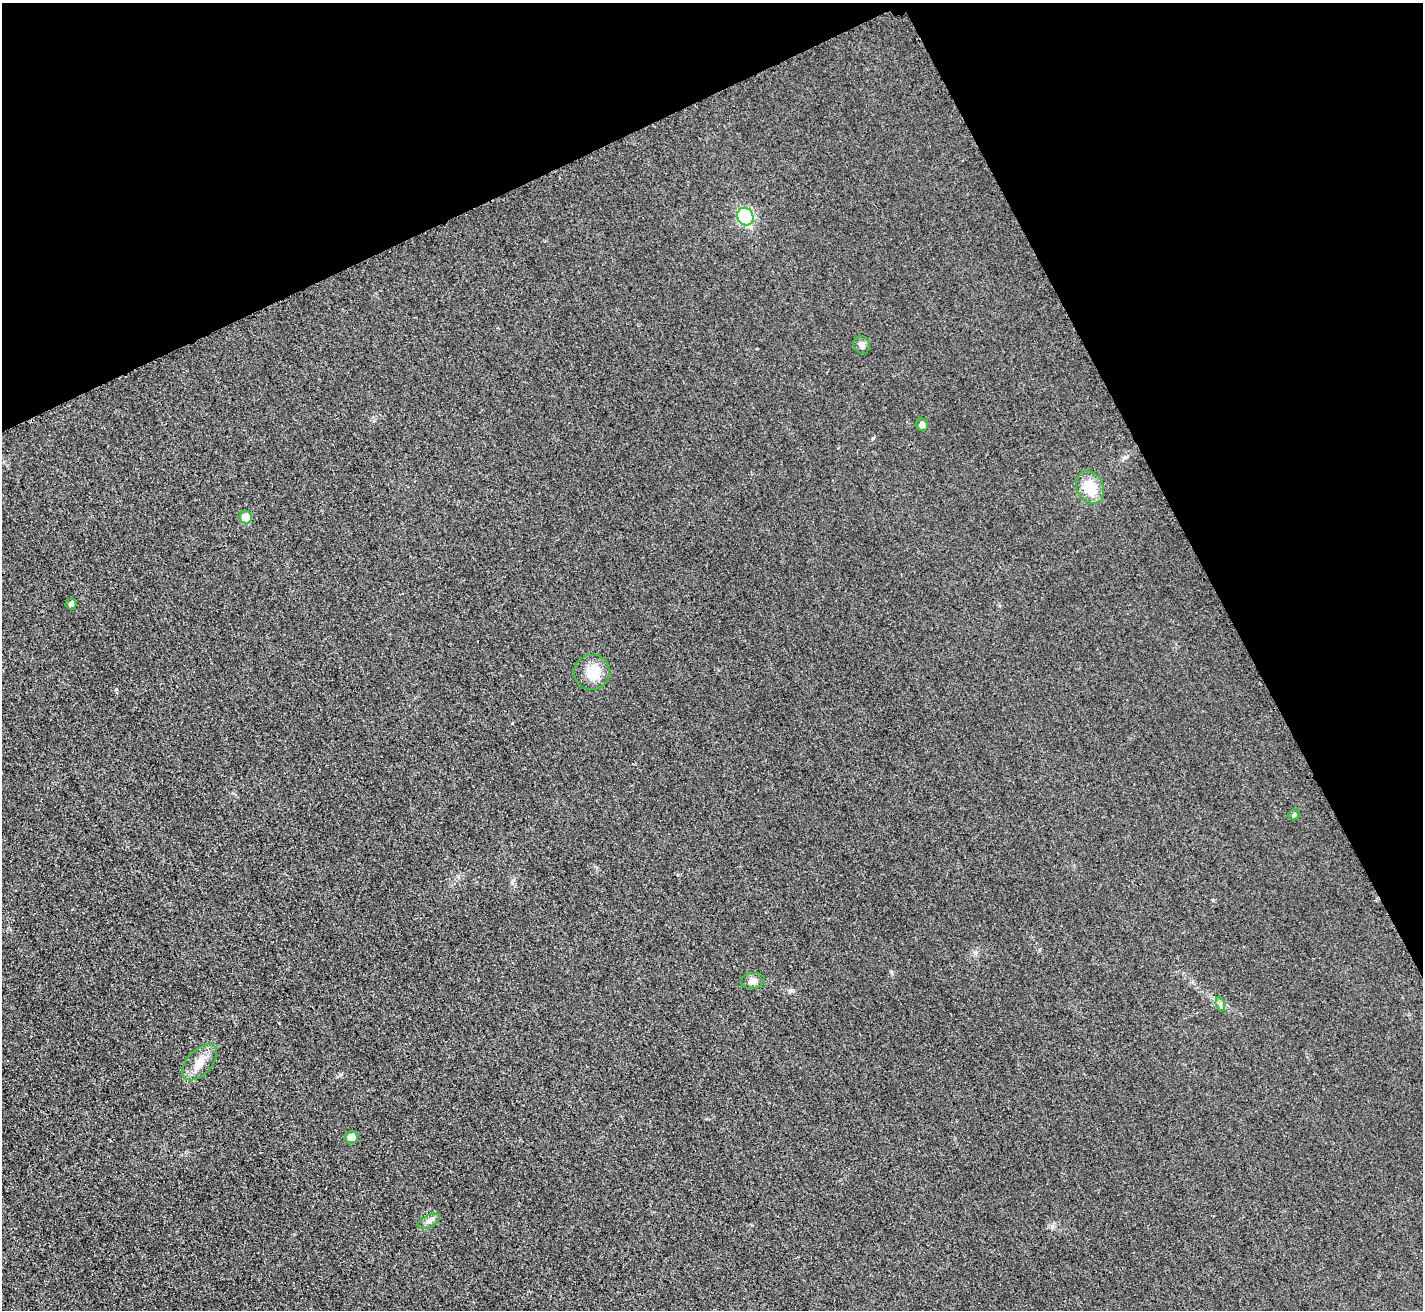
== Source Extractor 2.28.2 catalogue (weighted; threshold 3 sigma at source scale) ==
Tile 3 of 4 x 4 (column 3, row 1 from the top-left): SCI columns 2864-4284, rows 4227-5534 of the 5712 x 5701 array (HDU 1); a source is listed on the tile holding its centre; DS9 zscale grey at full resolution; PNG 1425 x 1312 px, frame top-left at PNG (2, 3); each listed source drawn as its Kron ellipse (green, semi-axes under 4 px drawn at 4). Shown black and unused: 24% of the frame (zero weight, under 3 of 4 exposures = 1% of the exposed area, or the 3 px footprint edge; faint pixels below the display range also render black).
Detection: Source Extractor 2.28.2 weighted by HDU 2 'WHT'; one run over the whole footprint, this tile lists its part. Background 0.0218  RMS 0.0061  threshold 0.0276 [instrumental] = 3 sigma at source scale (4.5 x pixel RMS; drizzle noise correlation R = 1.50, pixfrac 1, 0.05/0.05 arcsec/px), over >= 5 px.
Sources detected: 13; all 13 listed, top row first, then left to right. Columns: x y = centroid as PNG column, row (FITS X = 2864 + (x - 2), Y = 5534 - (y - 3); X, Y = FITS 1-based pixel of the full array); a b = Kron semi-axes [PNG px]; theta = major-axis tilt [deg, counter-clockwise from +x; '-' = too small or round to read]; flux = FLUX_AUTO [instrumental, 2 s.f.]
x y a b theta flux
745 217 9 8 - 57
862 345 9 8 - 2.8
922 425 6 6 - 2.8
1090 487 17 13 -61 16
246 517 6 6 - 10
71 604 5 5 - 1.9
592 672 18 17 - 11
1294 815 6 5 - 1.1
753 981 12 8 7 3.8
1220 1004 7 4 -72 1.3
200 1062 22 12 47 8.6
352 1137 6 6 - 7.3
429 1221 12 6 29 2.5
Unlisted compact peaks at least as high as the median listed source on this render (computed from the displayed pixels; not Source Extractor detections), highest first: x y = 116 689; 873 438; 791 990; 1052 1226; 1125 457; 341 1074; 512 882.